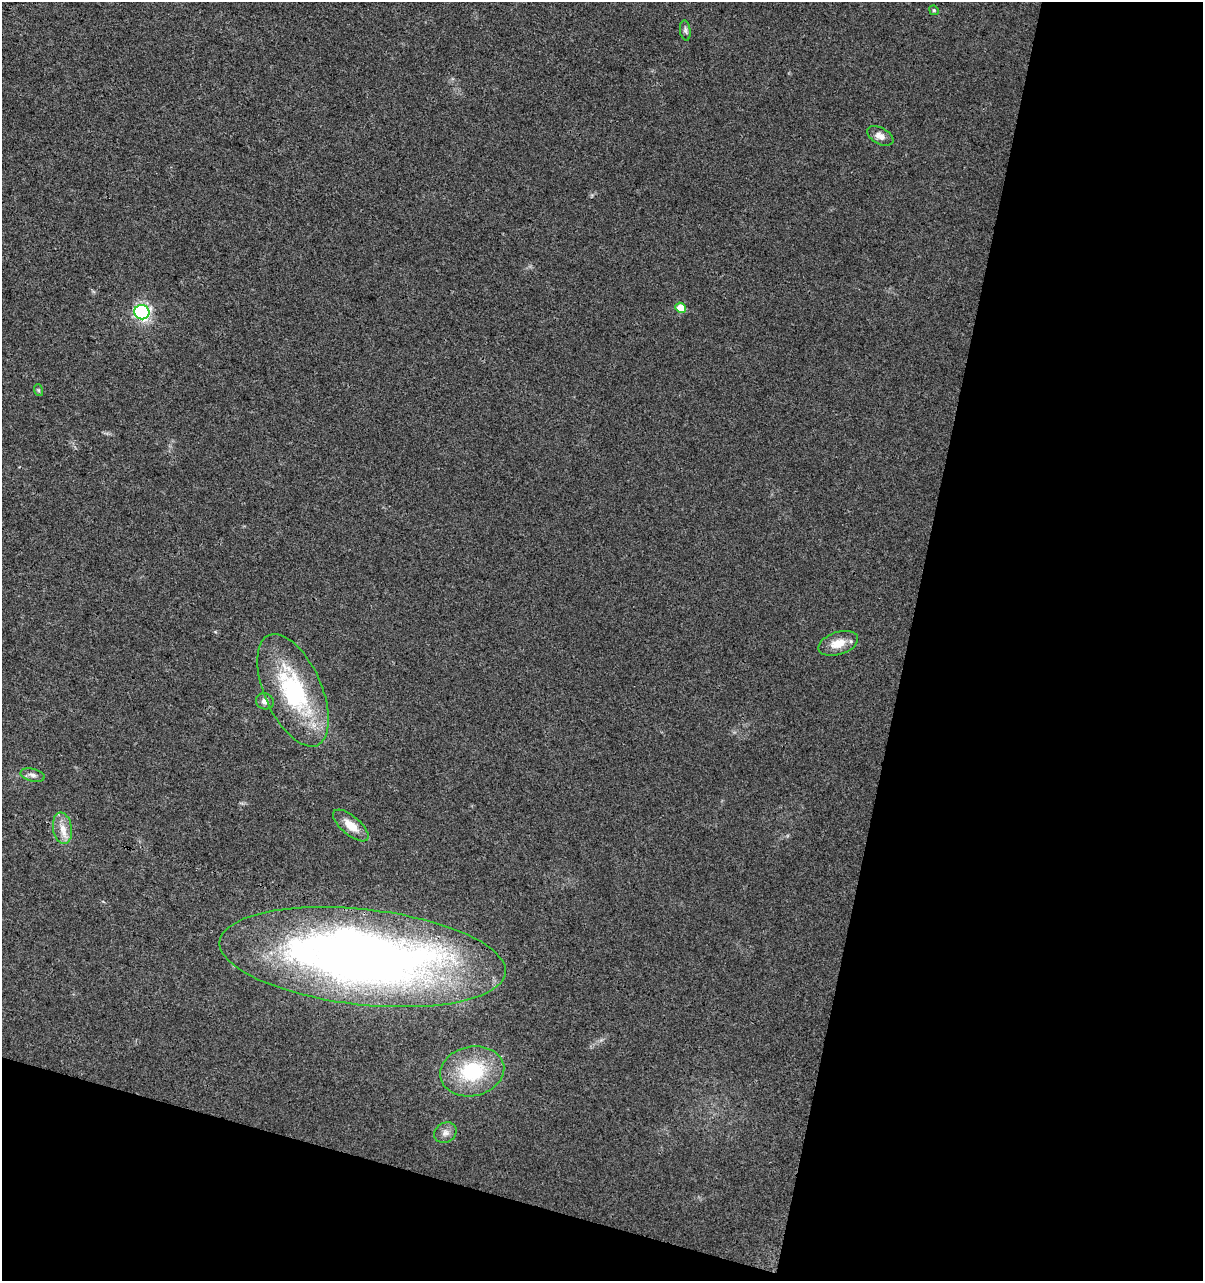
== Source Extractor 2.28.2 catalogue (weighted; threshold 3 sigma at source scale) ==
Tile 4 of 2 x 2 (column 2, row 2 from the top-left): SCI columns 1329-2529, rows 1-1279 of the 2640 x 2558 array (HDU 1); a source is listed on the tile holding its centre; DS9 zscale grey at full resolution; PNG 1205 x 1283 px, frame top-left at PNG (2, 2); each listed source drawn as its Kron ellipse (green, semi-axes under 4 px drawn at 4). Shown black and unused: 30% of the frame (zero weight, under 3 of 4 exposures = <1% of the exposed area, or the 3 px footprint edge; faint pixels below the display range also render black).
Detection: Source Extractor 2.28.2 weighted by HDU 2 'WHT'; one run over the whole footprint, this tile lists its part. Background 0.0181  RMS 0.0043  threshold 0.0194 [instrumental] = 3 sigma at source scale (4.5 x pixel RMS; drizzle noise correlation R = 1.50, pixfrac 1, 0.0396/0.0396 arcsec/px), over >= 5 px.
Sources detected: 15; all 15 listed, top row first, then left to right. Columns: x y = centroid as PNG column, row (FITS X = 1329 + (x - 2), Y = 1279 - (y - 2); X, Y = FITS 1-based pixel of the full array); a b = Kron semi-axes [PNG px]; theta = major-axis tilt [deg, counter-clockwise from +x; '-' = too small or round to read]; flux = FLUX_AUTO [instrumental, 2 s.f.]
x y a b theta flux
934 10 5 4 - 0.56
685 30 10 5 -82 1.1
880 136 14 8 -28 2.8
681 308 5 5 - 7
142 312 7 7 - 60
38 390 6 4 -71 0.5
838 643 20 11 18 7.1
293 690 60 28 -66 52
265 701 9 8 - 2.3
32 775 12 6 -14 2
351 825 22 9 -40 7.1
62 828 16 9 -80 4.8
363 957 144 48 -6 390
472 1071 32 24 12 29
445 1133 12 9 32 2.5
Overlapping masked pixels (flux is a lower limit): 1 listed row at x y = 363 957